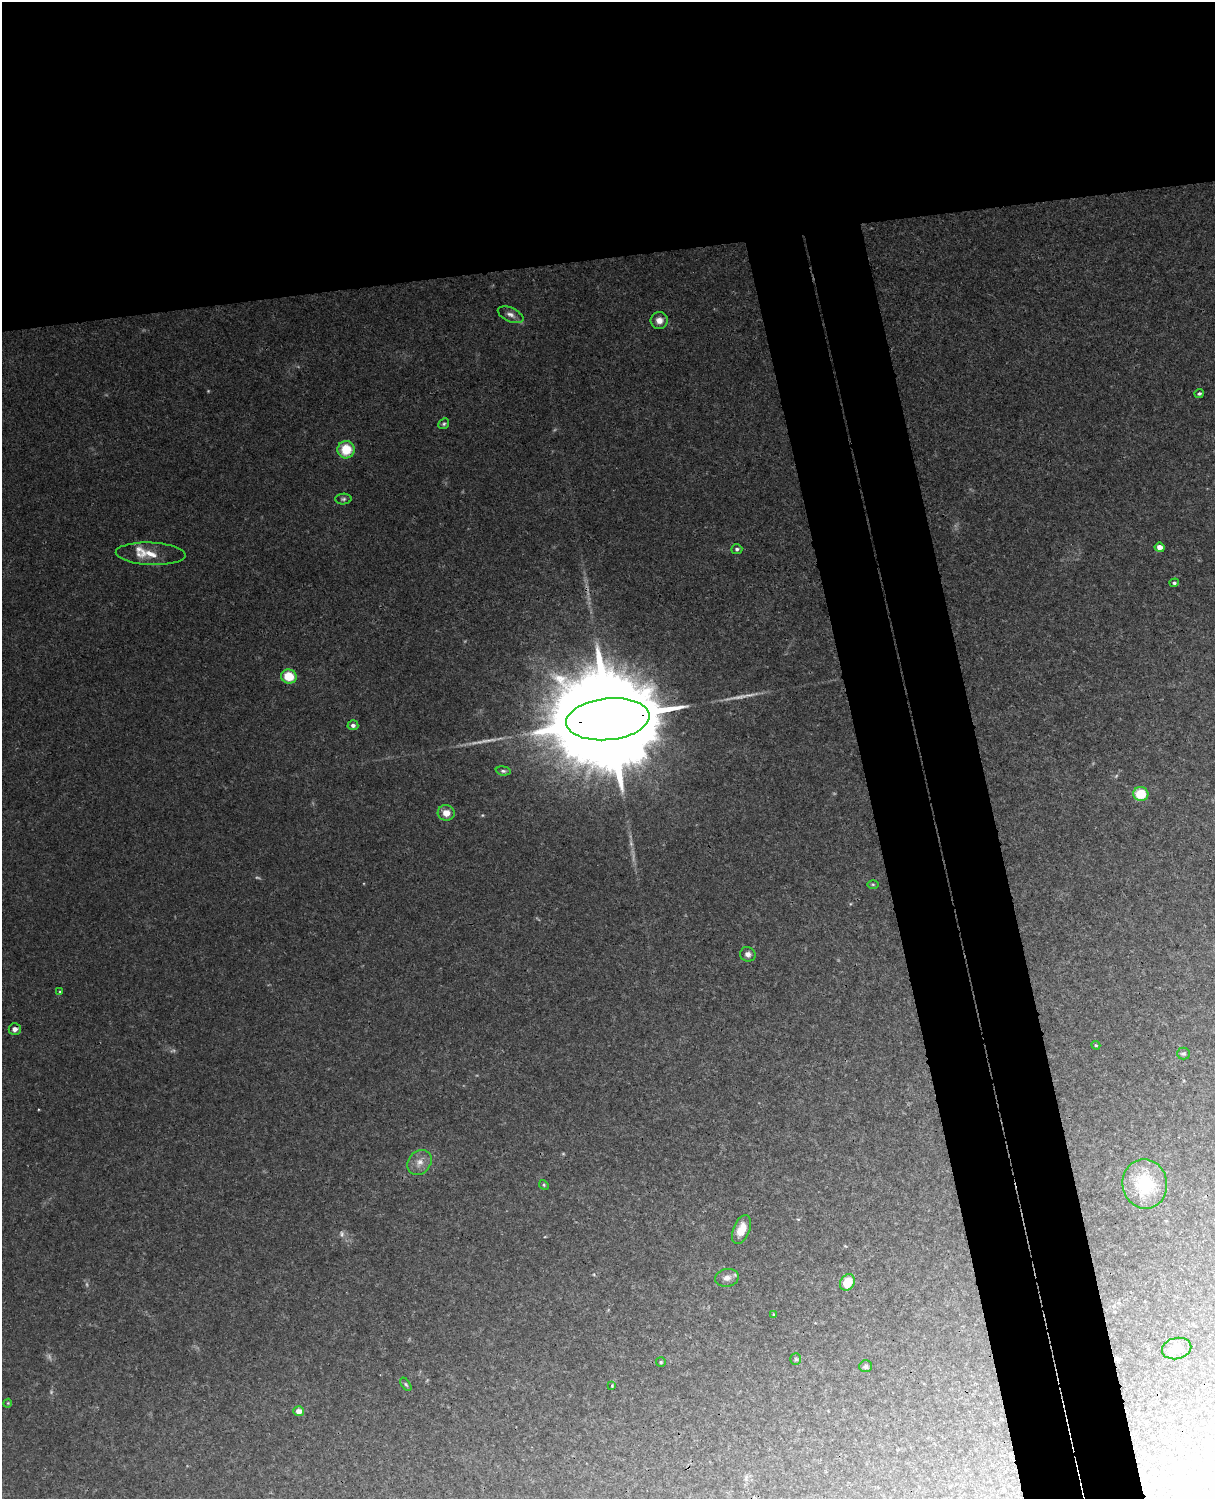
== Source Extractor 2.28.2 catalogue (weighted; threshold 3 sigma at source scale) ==
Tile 2 of 4 x 3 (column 2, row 1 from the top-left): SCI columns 1271-2483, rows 3149-4645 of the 4967 x 4909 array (HDU 1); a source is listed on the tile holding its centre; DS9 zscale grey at full resolution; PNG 1217 x 1501 px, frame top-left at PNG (2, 2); each listed source drawn as its Kron ellipse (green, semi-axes under 4 px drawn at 4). Shown black and unused: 25% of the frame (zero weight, under 3 of 4 exposures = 6% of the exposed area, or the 3 px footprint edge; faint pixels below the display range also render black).
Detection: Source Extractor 2.28.2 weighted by HDU 2 'WHT'; one run over the whole footprint, this tile lists its part. Background 0.0472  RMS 0.0047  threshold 0.0212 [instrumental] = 3 sigma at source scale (4.5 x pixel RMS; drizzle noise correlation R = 1.50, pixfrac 1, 0.05/0.05 arcsec/px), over >= 5 px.
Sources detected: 46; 7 too faint to see at this stretch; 1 inside a brighter object's white glare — neither listed nor drawn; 1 inside a brighter listed object's ellipse — not listed separately; the other 37 listed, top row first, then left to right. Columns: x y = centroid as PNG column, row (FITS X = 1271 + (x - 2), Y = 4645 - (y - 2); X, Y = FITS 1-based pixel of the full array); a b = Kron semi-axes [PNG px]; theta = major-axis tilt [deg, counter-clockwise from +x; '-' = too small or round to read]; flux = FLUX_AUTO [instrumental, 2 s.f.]
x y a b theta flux
511 315 13 7 -24 2.3
659 320 8 8 - 3.4
1199 394 4 4 - 0.79
444 424 6 5 - 0.78
346 450 9 8 - 12
343 499 8 5 2 1
1160 547 5 4 - 2.8
737 549 5 5 - 0.99
151 554 35 11 -3 8.3
1174 583 4 4 - 0.85
289 676 8 7 - 11
608 719 42 21 6 21000
353 725 5 5 - 1.7
503 771 7 4 -7 0.93
1141 794 7 7 - 14
446 813 8 8 - 4.2
873 884 5 3 - 0.54
748 954 8 7 - 1.9
60 992 4 3 - 0.5
15 1029 6 6 - 2.3
1096 1045 4 4 - 0.52
1183 1053 6 6 - 1.1
419 1162 13 11 48 4
1145 1184 25 22 -80 26
544 1185 5 4 - 0.55
741 1230 15 8 67 7.2
727 1278 12 9 10 2.6
847 1282 9 7 61 10
774 1314 4 3 - 0.53
1177 1348 15 10 13 8.6
796 1359 5 5 - 0.68
661 1362 5 5 - 0.64
866 1366 6 6 - 0.94
406 1384 8 4 -56 0.73
612 1386 4 3 - 0.43
8 1403 4 3 - 0.42
299 1411 5 5 - 3.2
Overlapping masked pixels (flux is a lower limit): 1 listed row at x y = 608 719